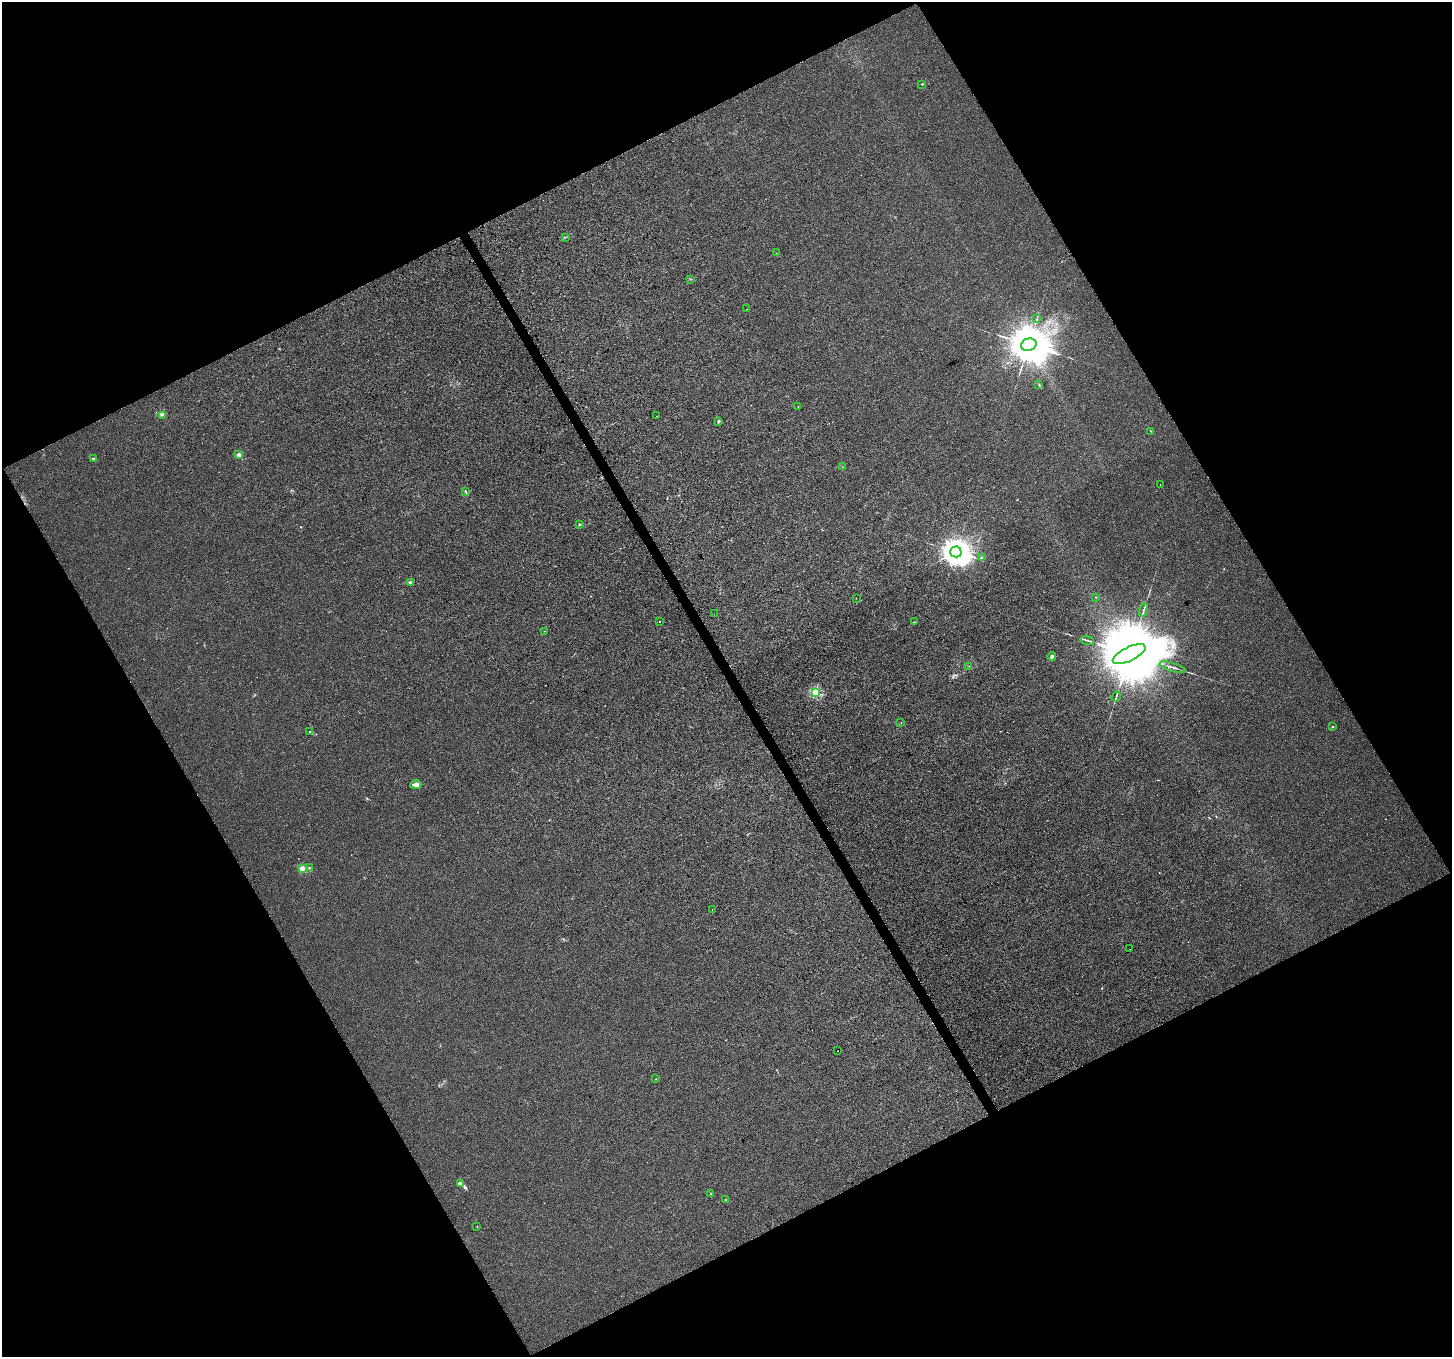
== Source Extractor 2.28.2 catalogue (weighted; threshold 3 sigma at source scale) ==
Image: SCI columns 1-5799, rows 107-5526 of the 5803 x 5692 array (HDU 1 of 3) = the unmasked area's bounding box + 8 px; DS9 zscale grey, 4 x 4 block average (1 PNG px = mean of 4 x 4 image px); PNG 1454 x 1359 px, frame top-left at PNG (2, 2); each listed source drawn as its Kron ellipse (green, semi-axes under 4 px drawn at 4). Shown black and unused: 47% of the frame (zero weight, under 3 of 4 exposures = <1% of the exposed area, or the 3 px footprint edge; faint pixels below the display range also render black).
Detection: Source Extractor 2.28.2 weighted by HDU 2 'WHT'. Background 0.0011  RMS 0.0031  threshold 0.0141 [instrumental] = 3 sigma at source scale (4.5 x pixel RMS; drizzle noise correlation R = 1.50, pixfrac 1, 0.0396/0.0396 arcsec/px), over >= 5 px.
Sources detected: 54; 4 long thin detections or spike segments (spike, bleed or trail) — neither listed nor drawn; the other 50 listed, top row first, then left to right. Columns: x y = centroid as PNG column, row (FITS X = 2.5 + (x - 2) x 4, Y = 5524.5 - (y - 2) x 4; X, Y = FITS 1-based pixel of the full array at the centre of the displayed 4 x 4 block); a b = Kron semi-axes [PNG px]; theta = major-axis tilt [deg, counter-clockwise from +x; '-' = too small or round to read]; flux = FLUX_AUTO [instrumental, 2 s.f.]
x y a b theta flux
922 84 2 2 - 0.66
565 237 2 2 - 0.83
776 253 2 2 - 0.3
690 279 2 2 - 0.72
746 309 2 2 - 0.38
1037 318 2 2 - 0.75
1029 345 8 6 17 13000
1039 385 2 2 - 1.2
798 407 2 2 - 0.47
163 415 2 2 - 0.72
656 416 2 2 - 0.31
718 421 3 2 - 1.8
1151 431 2 2 - 0.44
239 455 2 2 - 29
93 458 3 2 - 1.5
842 467 2 2 - 0.56
1160 484 2 2 - 0.33
466 492 2 2 - 1.1
579 524 2 2 - 1.7
956 552 6 5 - 3700
982 557 2 2 - 1
410 582 2 2 - 2.1
1096 597 2 2 - 0.56
856 598 2 2 - 0.42
1143 610 7 2 72 2.5
714 614 2 2 - 1.7
659 622 2 2 - 2
914 622 2 2 - 0.69
544 631 2 2 - 0.84
1087 640 7 2 -16 2.6
1129 654 18 7 26 43000
1052 657 4 3 - 4.3
969 666 2 2 - 0.44
1173 667 14 2 -17 3.7
815 692 2 2 - 120
1116 697 5 2 - 2
901 723 2 2 - 0.53
1333 727 2 2 - 1.8
310 732 2 2 - 0.73
416 784 5 3 - 6.9
302 868 2 2 - 51
309 868 2 2 - 2.5
712 909 2 2 - 8.3
1130 949 2 2 - 0.54
838 1051 2 2 - 1.6
656 1079 2 2 - 0.65
460 1184 2 2 - 1.2
711 1194 2 2 - 0.69
725 1200 2 2 - 0.61
477 1226 2 2 - 0.36
Diffuse or blended objects may show on this block-average render without a row.